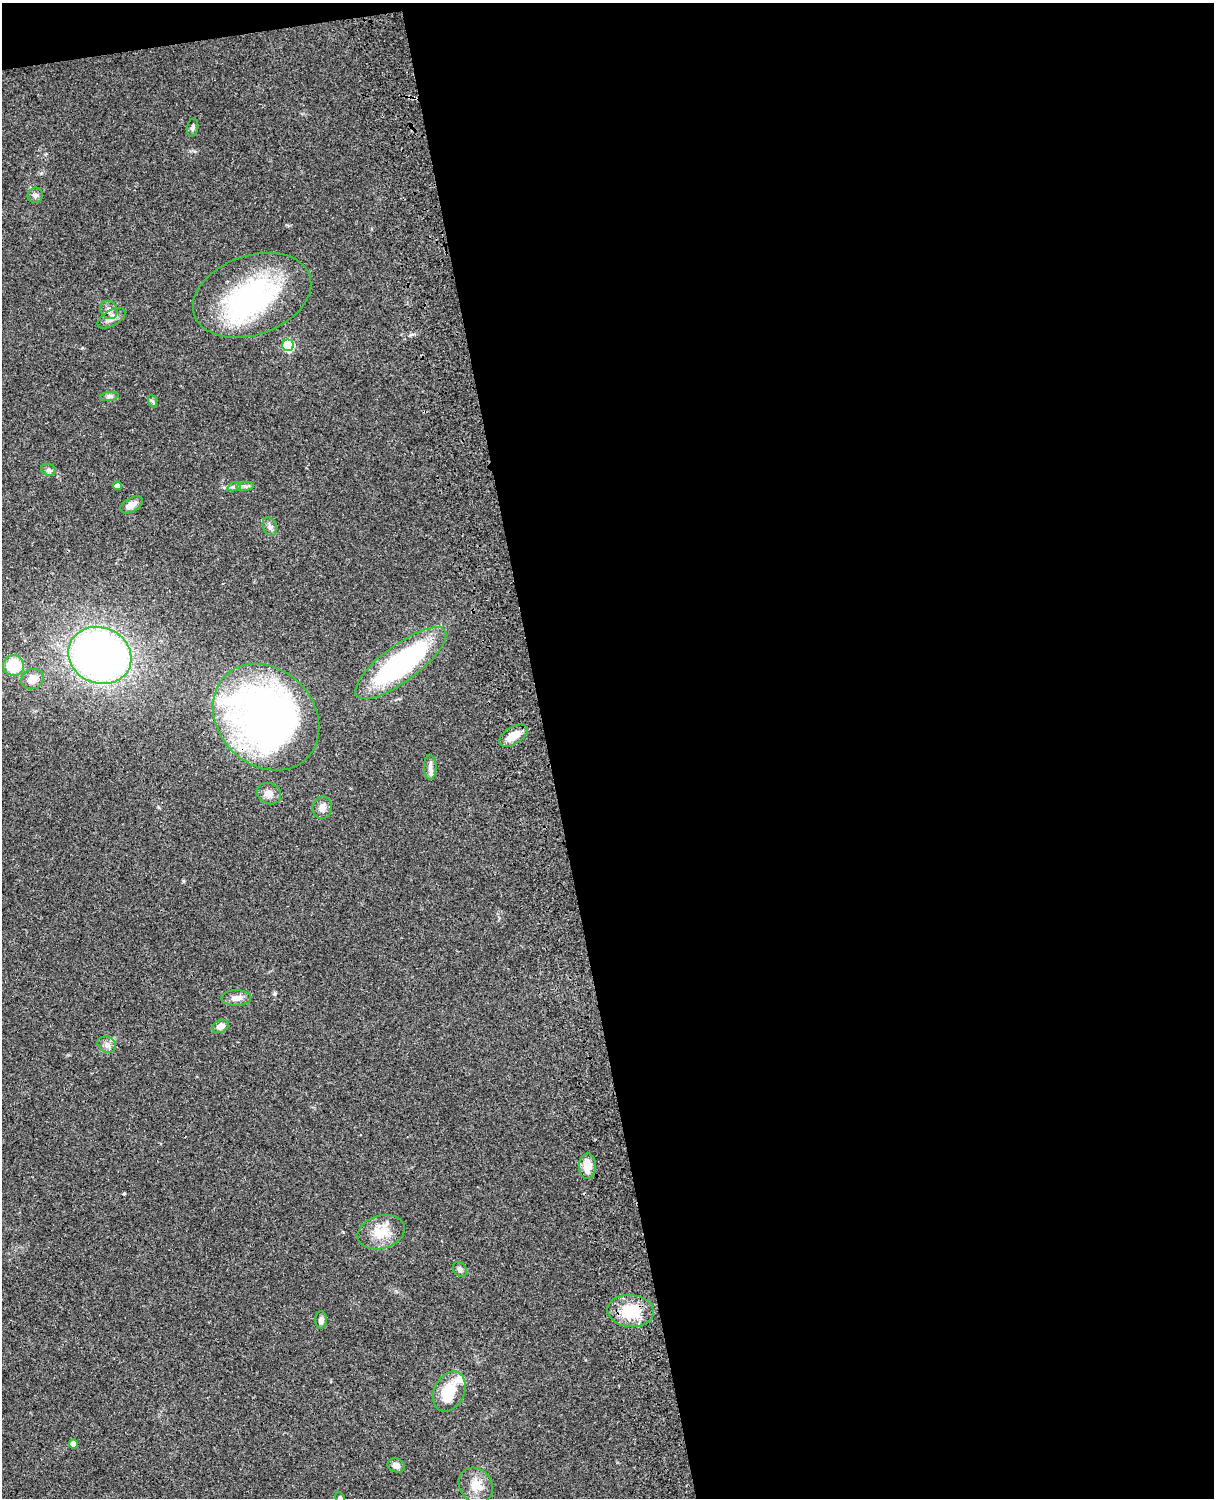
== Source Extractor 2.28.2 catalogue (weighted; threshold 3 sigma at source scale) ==
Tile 4 of 4 x 3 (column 4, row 1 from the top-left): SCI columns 3758-4969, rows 3268-4763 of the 5087 x 4926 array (HDU 1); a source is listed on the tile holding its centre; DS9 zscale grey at full resolution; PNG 1216 x 1500 px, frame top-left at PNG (2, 3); each listed source drawn as its Kron ellipse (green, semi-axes under 4 px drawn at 4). Shown black and unused: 56% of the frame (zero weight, under 3 of 4 exposures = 6% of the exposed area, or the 3 px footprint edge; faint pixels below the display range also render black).
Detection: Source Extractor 2.28.2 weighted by HDU 2 'WHT'; one run over the whole footprint, this tile lists its part. Background 0.104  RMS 0.0065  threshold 0.0293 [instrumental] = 3 sigma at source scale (4.5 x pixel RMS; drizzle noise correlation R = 1.50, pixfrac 1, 0.05/0.05 arcsec/px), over >= 5 px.
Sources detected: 38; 2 inside a brighter object's white glare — neither listed nor drawn; the other 36 listed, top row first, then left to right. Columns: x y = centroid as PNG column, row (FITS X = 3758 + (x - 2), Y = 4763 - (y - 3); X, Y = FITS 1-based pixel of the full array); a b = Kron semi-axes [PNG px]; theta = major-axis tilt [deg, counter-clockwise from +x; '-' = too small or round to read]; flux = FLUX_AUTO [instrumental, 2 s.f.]
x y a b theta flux
192 128 9 5 78 1.7
35 195 8 7 - 1.9
252 295 61 39 19 110
109 310 9 8 - 3.1
111 318 15 7 31 5.3
288 345 6 5 - 47
109 396 9 4 8 1.7
152 401 7 4 -70 1.1
48 470 7 5 -20 1.6
118 486 4 4 - 4.2
245 486 8 4 7 1.6
234 487 7 4 18 1.4
131 505 12 7 30 4.9
270 527 10 7 -70 2.5
100 655 32 28 -24 370
401 663 55 18 37 120
13 665 10 10 - 25
32 679 11 9 29 8.2
266 717 58 48 -45 310
513 736 16 8 31 9.3
430 767 12 6 -89 2.9
269 794 12 10 -23 4.1
322 808 11 9 79 4.2
236 998 15 8 0 4.4
220 1026 8 6 29 4.4
107 1045 9 7 -25 2.9
587 1166 13 8 88 9.2
381 1232 24 16 16 14
460 1269 8 6 -54 1.7
631 1311 23 16 -5 25
321 1320 8 6 87 2.5
449 1392 21 15 64 24
74 1444 4 4 - 5.6
396 1465 9 6 -21 3
476 1485 19 16 -51 10
340 1497 5 4 - 0.86
Overlapping masked pixels (flux is a lower limit): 2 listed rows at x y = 266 717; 631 1311
Unlisted compact peaks at least as high as the median listed source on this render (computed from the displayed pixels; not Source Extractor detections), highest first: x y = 275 994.